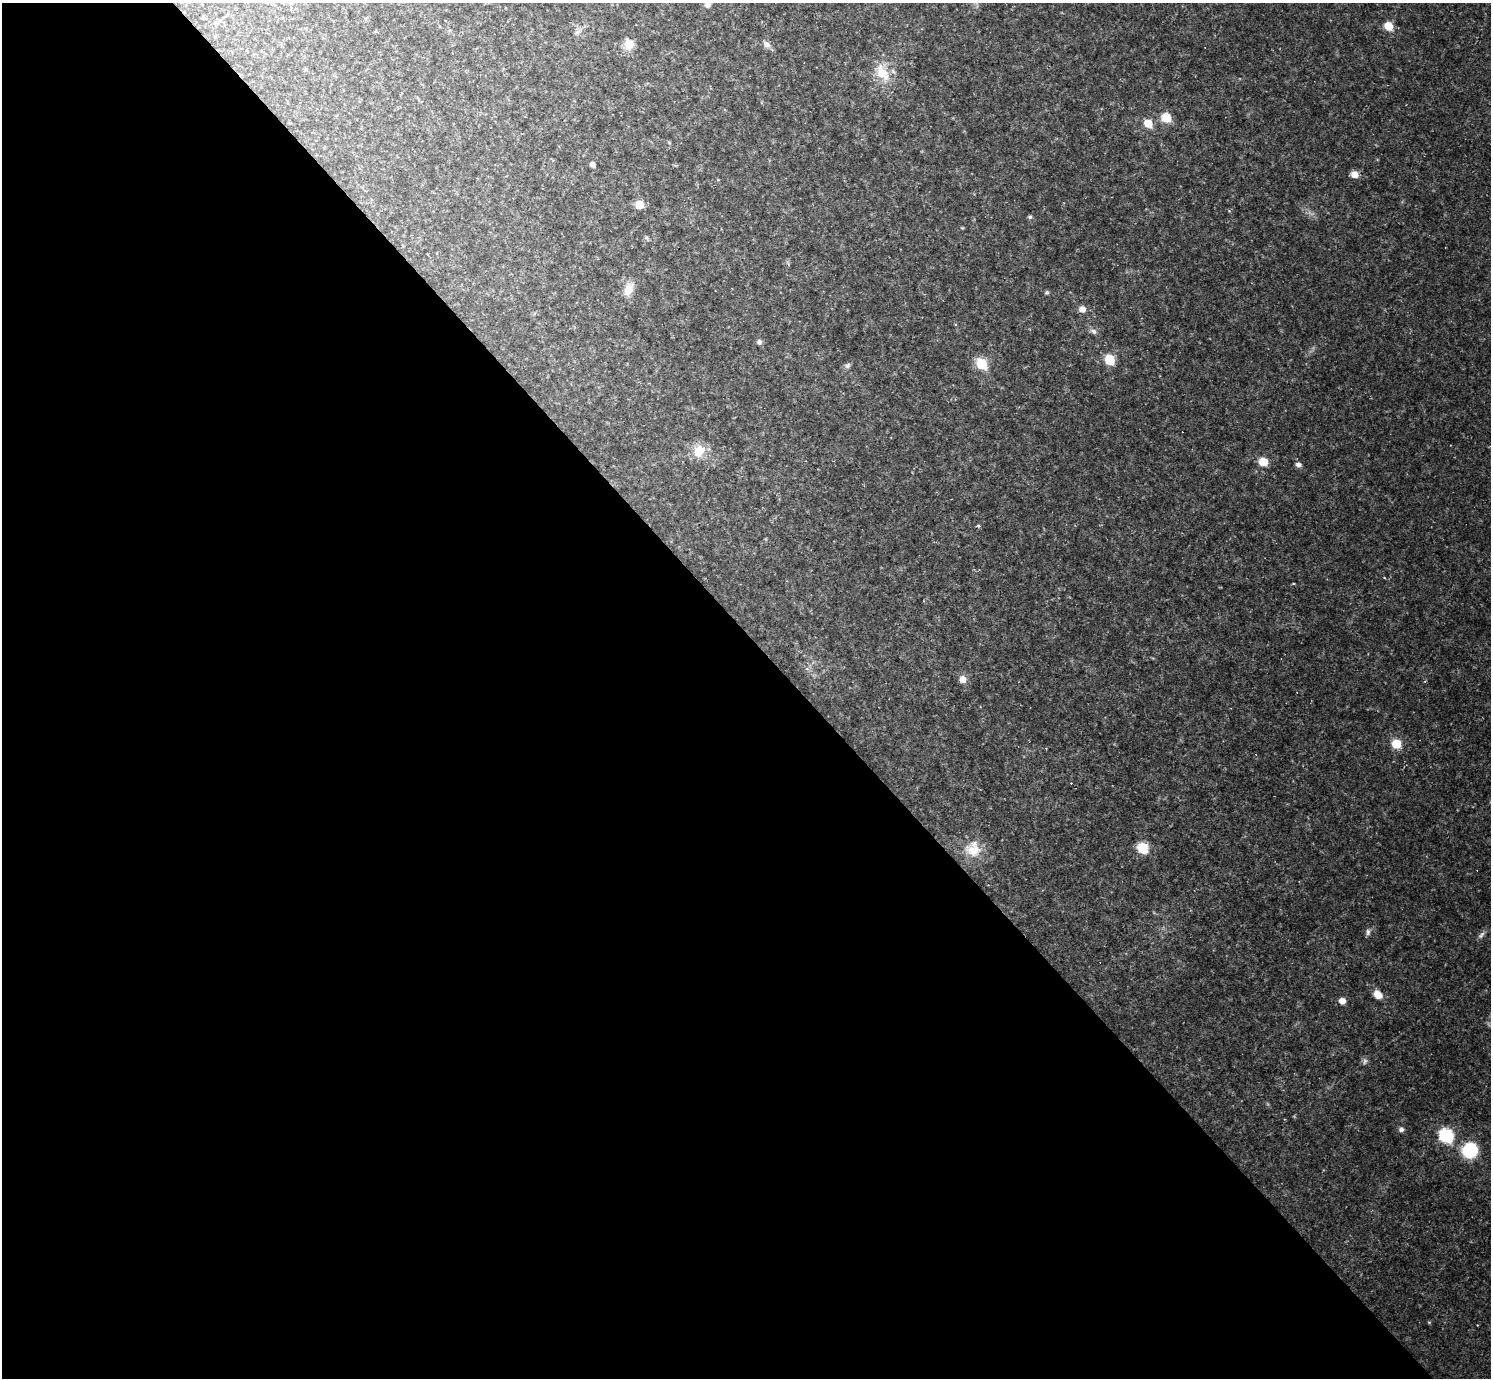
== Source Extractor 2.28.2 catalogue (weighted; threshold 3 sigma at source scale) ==
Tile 9 of 4 x 4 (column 1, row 3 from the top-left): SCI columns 1-1489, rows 1671-3046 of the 5956 x 5953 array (HDU 1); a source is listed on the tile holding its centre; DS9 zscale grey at full resolution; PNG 1493 x 1380 px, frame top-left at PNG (2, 3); no overlay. Shown black and unused: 54% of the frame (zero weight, under 2 of 3 exposures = <1% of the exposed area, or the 3 px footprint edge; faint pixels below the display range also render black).
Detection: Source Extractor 2.28.2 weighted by HDU 2 'WHT'; one run over the whole footprint, this tile lists its part. Background 0.0519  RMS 0.0075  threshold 0.0336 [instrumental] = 3 sigma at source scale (4.5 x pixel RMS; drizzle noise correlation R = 1.50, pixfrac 1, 0.05/0.05 arcsec/px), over >= 5 px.
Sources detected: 44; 5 cosmic-ray / hot-pixel residue — not listed; the other 39 listed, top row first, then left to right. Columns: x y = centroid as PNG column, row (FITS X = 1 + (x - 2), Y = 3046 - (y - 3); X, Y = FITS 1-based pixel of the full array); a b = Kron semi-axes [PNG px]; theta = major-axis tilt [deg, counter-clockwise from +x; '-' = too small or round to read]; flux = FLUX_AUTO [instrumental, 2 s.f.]
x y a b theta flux
708 4 6 6 - 3.2
1388 26 9 7 -43 12
577 32 9 6 26 2.5
629 44 12 10 -74 11
767 44 11 8 -44 4
882 73 28 16 -57 20
1166 117 7 7 - 22
1148 123 6 5 - 22
593 164 4 4 - 4.1
1354 174 7 7 - 6.8
639 204 7 7 - 13
1030 217 5 5 - 1.5
646 238 7 5 -32 1.3
628 289 17 11 67 9.5
1047 292 5 5 - 1.4
1082 309 8 7 - 5.5
955 324 4 3 - 0.89
1093 331 10 7 -27 2.9
759 342 7 6 - 2.3
1110 359 7 6 - 30
981 363 9 8 - 26
847 365 8 6 18 2.2
699 451 15 12 62 16
1263 462 7 6 - 18
1298 465 7 6 - 2.9
978 526 5 4 - 1.3
807 669 7 5 -88 2.5
962 679 7 7 - 6.7
1396 744 7 7 - 22
1142 848 9 8 - 24
973 849 24 23 - 20
1368 932 9 7 89 2.3
1481 935 11 6 49 2.7
1378 994 11 8 -43 8.3
1342 1001 6 6 - 5.9
1365 1061 10 7 69 2.3
1401 1129 6 6 - 2.7
1446 1135 9 8 - 70
1470 1150 15 14 - 42
Isophote crosses this tile's border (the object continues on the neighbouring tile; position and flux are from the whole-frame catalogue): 1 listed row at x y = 708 4